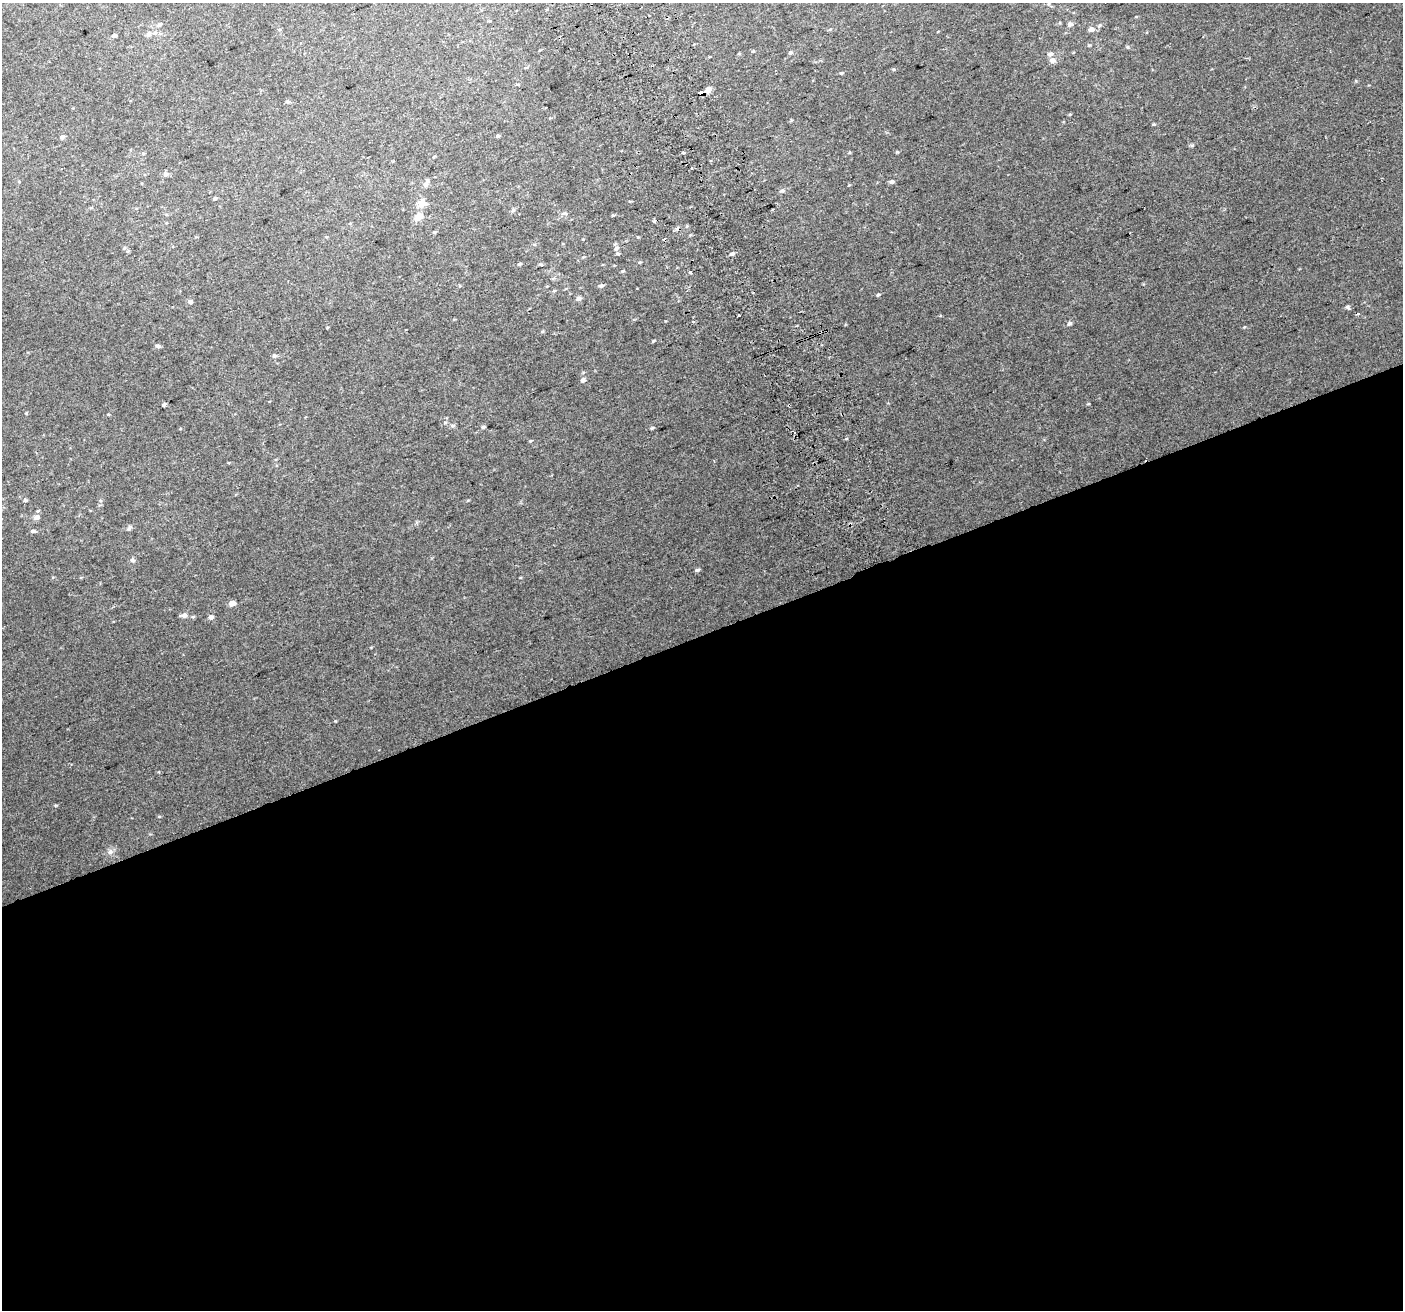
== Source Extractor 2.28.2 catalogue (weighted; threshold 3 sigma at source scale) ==
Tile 15 of 4 x 4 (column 3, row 4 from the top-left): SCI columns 2847-4247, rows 159-1466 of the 5688 x 5494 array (HDU 1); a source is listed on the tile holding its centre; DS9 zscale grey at full resolution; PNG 1405 x 1312 px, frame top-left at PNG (2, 3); no overlay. Shown black and unused: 52% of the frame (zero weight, under 2 of 3 exposures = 2% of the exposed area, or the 3 px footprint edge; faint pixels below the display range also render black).
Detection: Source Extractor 2.28.2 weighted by HDU 2 'WHT'; one run over the whole footprint, this tile lists its part. Background 0.0744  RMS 0.014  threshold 0.063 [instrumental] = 3 sigma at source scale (4.5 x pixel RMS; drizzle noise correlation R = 1.50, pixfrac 1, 0.0396/0.0396 arcsec/px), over >= 5 px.
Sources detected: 84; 3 cosmic-ray / hot-pixel residue — not listed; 1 inside a brighter listed object's ellipse — not listed separately; the other 80 listed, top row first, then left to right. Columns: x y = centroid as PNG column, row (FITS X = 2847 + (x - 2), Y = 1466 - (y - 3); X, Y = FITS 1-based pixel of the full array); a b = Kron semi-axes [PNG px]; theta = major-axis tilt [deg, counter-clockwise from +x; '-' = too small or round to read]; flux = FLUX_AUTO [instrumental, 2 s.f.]
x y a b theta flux
1070 24 5 4 - 5.9
159 25 7 5 32 3
1100 25 6 4 42 1.9
1091 29 6 5 - 5.9
149 34 8 6 64 3.9
114 35 5 4 - 2.7
1128 47 6 4 -90 1.5
791 52 6 5 - 2.5
739 53 5 3 - 1.2
1051 54 7 5 19 4
1053 60 6 6 - 6.8
526 67 5 3 - 1.4
894 70 5 3 - 1.4
842 73 5 4 - 1.5
709 90 7 5 49 7.7
701 93 4 3 - 100
288 102 6 4 3 2.1
1154 124 4 4 - 1.4
498 136 4 3 - 2.1
62 137 6 5 - 2.4
1192 145 6 4 19 1.7
897 152 5 4 - 1.3
393 162 3 2 - 1.9
692 168 3 2 - 1.6
166 174 7 6 - 3.4
427 181 9 6 75 3.8
892 182 6 5 - 3
782 191 7 6 - 3.1
215 198 5 4 - 2
630 201 3 3 - 3
422 203 5 5 - 34
513 210 6 5 - 2.5
613 215 5 3 - 1.3
418 216 6 5 - 21
434 232 4 3 - 1.1
638 237 4 3 - 0.98
124 248 5 4 - 1.6
616 248 7 5 43 3.7
618 254 5 4 - 1.8
732 254 6 4 9 3.1
640 262 5 3 - 1.3
519 264 5 4 - 1.9
541 265 6 4 -3 1.6
623 271 5 4 - 1.6
690 272 3 3 - 31
601 286 6 5 - 2.9
554 291 5 3 - 1.4
878 295 5 4 - 1.9
579 299 6 5 - 4.2
190 302 6 5 - 3.2
1348 307 6 5 - 2.3
1358 313 4 3 - 1.5
739 315 3 3 - 2.2
1070 323 6 5 - 3.1
542 331 5 3 - 1.4
653 341 5 3 - 1.3
158 346 7 5 -15 2.3
274 356 5 5 - 2.7
583 380 5 4 - 5
1088 404 5 3 - 0.95
164 405 4 3 - 2.2
789 405 3 2 - 1.9
445 423 5 5 - 1.9
453 426 7 5 2 2.8
483 427 5 5 - 2
652 428 5 4 - 1.6
530 441 5 3 - 1.1
25 500 5 4 - 2.1
37 517 7 6 - 5.5
129 528 7 4 45 2.3
33 531 6 4 0 2.8
132 560 7 5 -28 3
697 570 6 4 10 2.5
232 603 5 4 - 11
184 615 7 5 6 6.1
193 617 5 4 - 1.6
211 617 5 5 - 4.4
56 805 5 3 - 1.2
159 816 5 3 - 1.1
110 852 8 7 - 4.7
Overlapping masked pixels (flux is a lower limit): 2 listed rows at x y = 701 93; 789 405
Unlisted compact peaks at least as high as the median listed source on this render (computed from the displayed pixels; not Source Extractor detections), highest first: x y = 335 721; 1244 327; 26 413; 1356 81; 665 321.